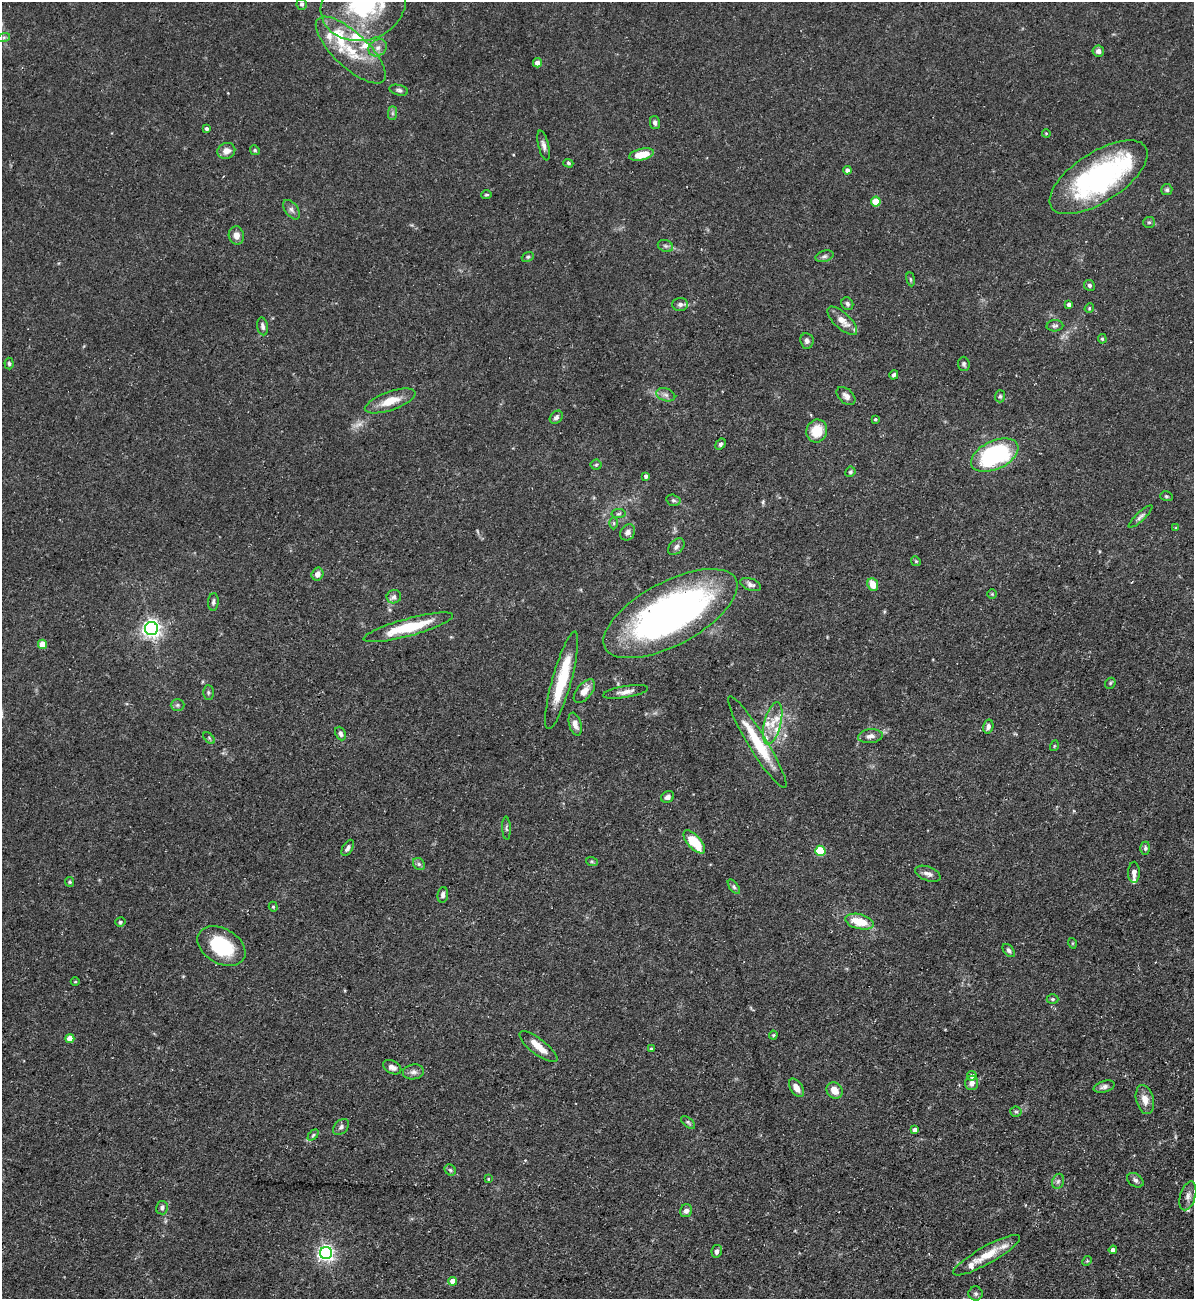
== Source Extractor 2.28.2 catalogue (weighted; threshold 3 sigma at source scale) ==
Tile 6 of 4 x 4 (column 2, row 2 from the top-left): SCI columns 1334-2525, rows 2597-3893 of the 5172 x 5191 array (HDU 1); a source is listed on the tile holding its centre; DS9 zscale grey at full resolution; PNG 1196 x 1301 px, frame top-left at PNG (2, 2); each listed source drawn as its Kron ellipse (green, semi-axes under 4 px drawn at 4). Shown black and unused: <1% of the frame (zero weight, under 3 of 5 exposures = <1% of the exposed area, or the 3 px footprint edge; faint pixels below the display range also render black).
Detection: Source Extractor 2.28.2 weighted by HDU 2 'WHT'; one run over the whole footprint, this tile lists its part. Background 0.0757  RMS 0.0041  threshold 0.0185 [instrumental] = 3 sigma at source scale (4.5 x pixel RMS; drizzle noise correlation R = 1.50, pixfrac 1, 0.05/0.05 arcsec/px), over >= 5 px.
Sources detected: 157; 1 too faint to see at this stretch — neither listed nor drawn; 17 inside a brighter listed object's ellipse — not listed separately; the other 139 listed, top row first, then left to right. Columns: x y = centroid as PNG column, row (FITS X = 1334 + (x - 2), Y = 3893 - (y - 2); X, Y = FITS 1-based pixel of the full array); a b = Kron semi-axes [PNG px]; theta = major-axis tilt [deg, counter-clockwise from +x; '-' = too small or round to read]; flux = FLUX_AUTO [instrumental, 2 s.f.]
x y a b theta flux
302 4 6 5 - 1.2
363 5 43 35 19 42
4 37 6 4 18 0.73
378 48 10 8 35 2.4
351 50 45 17 -43 18
1098 51 6 5 - 1.7
537 63 4 4 - 2.7
399 90 9 5 -14 1.1
392 113 7 4 90 0.94
655 122 7 4 -78 1.2
206 129 4 3 - 0.91
1046 133 4 3 - 0.38
544 145 15 5 -76 1.8
255 150 5 4 - 0.59
226 151 9 8 - 3.3
641 155 12 5 13 8.1
568 163 5 3 - 0.63
847 170 4 4 - 1.5
1099 177 56 25 33 82
1167 190 5 5 - 0.89
487 195 5 4 - 0.55
876 202 5 5 - 10
291 210 11 6 -53 1.6
1149 222 6 5 - 0.64
236 235 9 7 -78 3
665 246 8 6 -20 1.1
824 256 9 5 17 1.2
528 257 6 4 21 0.67
911 279 7 3 -81 0.54
1089 285 6 5 - 1.1
680 304 8 6 2 1.5
847 304 7 5 -59 1.1
1069 304 4 4 - 1.6
1089 308 5 4 - 0.54
842 321 19 8 -43 4.6
263 326 9 5 -81 1.3
1055 326 8 5 4 0.96
1102 339 5 4 - 0.63
807 341 8 6 -83 1.4
9 364 6 4 -86 0.8
964 364 7 6 - 1
894 375 5 4 - 0.92
666 395 10 6 -19 1.7
846 396 11 7 -43 1.9
1000 396 6 5 - 0.79
390 401 26 9 19 7.4
556 417 7 5 44 1.4
875 419 4 3 - 0.61
817 431 11 10 - 9.6
721 444 6 4 57 0.96
995 455 25 14 25 54
596 465 5 5 - 0.68
850 472 5 5 - 0.85
646 476 4 3 - 1.2
1166 496 6 5 - 0.71
673 500 7 5 -15 0.84
618 514 7 4 7 0.7
1141 516 16 4 43 1.4
614 523 6 4 90 0.63
1175 528 4 2 - 0.38
628 532 8 7 - 1.6
676 547 10 6 46 1.5
916 561 5 4 - 0.53
317 574 6 6 - 2.5
751 584 11 6 -20 1.6
873 584 6 5 - 6.1
992 594 5 5 - 0.47
394 597 7 6 - 1.4
213 602 9 5 85 1.1
670 614 74 31 28 190
408 627 46 9 15 19
151 629 6 6 - 210
42 644 4 4 - 8.4
562 680 50 9 74 19
1110 683 6 5 - 0.66
584 691 14 7 51 3.8
208 692 7 5 90 0.78
625 692 23 6 9 3
177 705 7 6 - 0.88
773 723 22 8 75 6.2
575 724 12 6 -75 2.8
988 726 7 5 76 1.4
340 734 7 5 -66 1.5
870 736 12 7 5 2.2
209 738 7 4 -46 0.63
757 742 53 9 -58 19
1054 746 5 3 - 0.39
668 797 7 5 35 1.5
506 828 11 4 -88 0.84
694 842 14 6 -48 15
348 848 9 5 59 1.4
1145 848 6 5 - 0.82
820 851 5 5 - 18
592 862 6 4 -19 0.54
419 864 6 5 - 0.97
1134 872 10 6 89 2
928 874 13 7 -22 2
70 882 5 4 - 0.53
734 887 8 4 -54 0.98
443 895 8 5 84 1.5
273 907 5 4 - 0.54
120 922 5 4 - 0.73
859 922 14 7 -14 11
1072 943 5 3 - 0.4
221 946 26 17 -30 26
1009 950 7 4 -50 1.1
75 982 4 3 - 0.38
1053 999 6 4 0 0.67
773 1035 4 4 - 0.46
70 1039 4 4 - 6.4
538 1047 23 8 -37 5.4
651 1048 4 3 - 0.5
392 1067 10 6 -28 2.2
413 1072 10 7 8 1.8
972 1076 5 5 - 1.8
972 1083 7 6 - 2.4
1104 1087 11 5 16 1.5
796 1088 10 6 -57 3.3
835 1090 9 7 -45 4.3
1145 1100 15 8 -76 4.1
1016 1112 5 5 - 0.7
688 1122 8 4 -40 0.77
341 1127 9 6 46 1.4
915 1130 4 4 - 1.7
313 1135 6 4 46 0.72
450 1170 6 5 - 0.73
488 1179 4 3 - 0.42
1135 1180 9 6 -35 1.4
1058 1181 8 6 68 1.1
1188 1196 15 7 74 2.5
162 1208 7 6 - 1.1
686 1211 6 6 - 1.8
1113 1250 4 4 - 1.4
717 1251 6 5 - 1.3
326 1253 6 6 - 150
986 1255 38 8 29 9.4
1087 1261 5 4 - 0.49
452 1281 4 4 - 4
976 1294 7 7 - 0.96
Isophote crosses this tile's border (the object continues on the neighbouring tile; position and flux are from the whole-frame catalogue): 2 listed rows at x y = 363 5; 976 1294